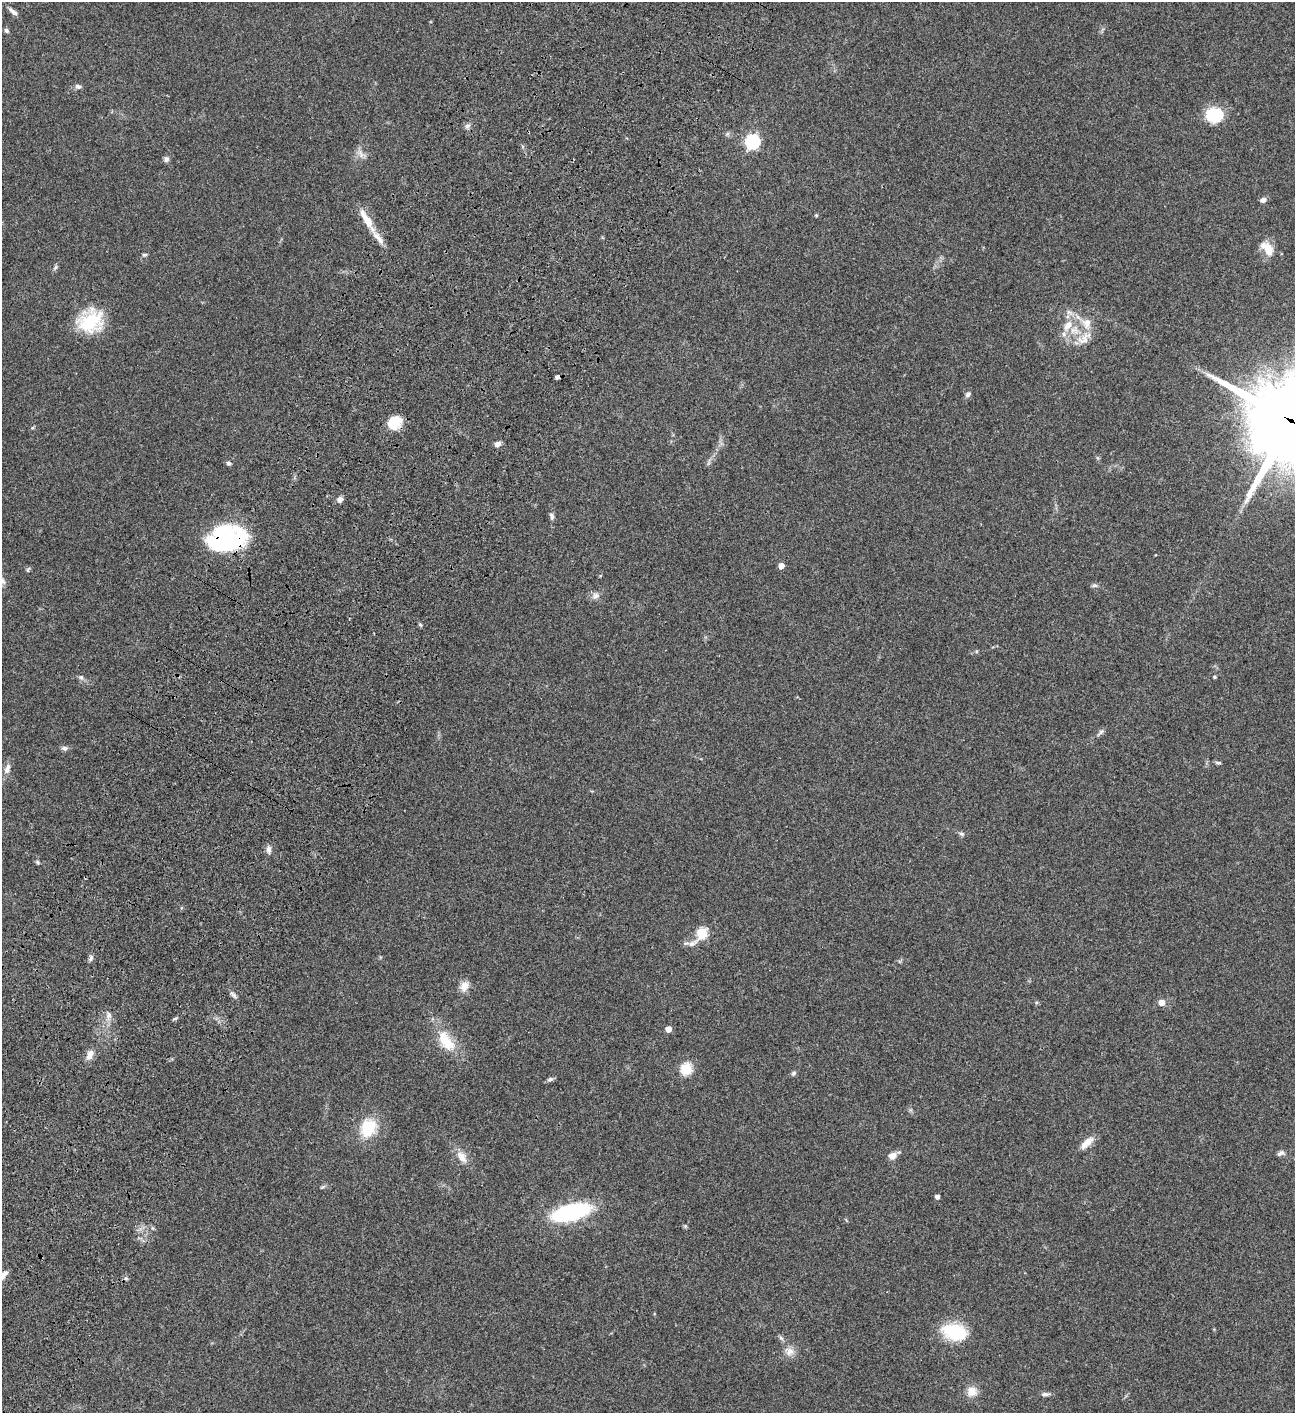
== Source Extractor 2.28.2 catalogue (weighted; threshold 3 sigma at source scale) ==
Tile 7 of 4 x 4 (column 3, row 2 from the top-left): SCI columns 3091-4383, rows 3023-4433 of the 6050 x 6048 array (HDU 1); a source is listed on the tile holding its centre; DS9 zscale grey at full resolution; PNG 1297 x 1415 px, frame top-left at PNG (2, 2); no overlay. Shown black and unused: <1% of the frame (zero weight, under 3 of 4 exposures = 13% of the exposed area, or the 3 px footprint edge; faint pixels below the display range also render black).
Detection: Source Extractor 2.28.2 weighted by HDU 2 'WHT'; one run over the whole footprint, this tile lists its part. Background 0.0652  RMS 0.0059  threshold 0.0264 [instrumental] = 3 sigma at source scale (4.5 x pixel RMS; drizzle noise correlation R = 1.50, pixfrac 1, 0.05/0.05 arcsec/px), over >= 5 px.
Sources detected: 70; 1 inside a brighter object's white glare — not listed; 4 inside a brighter listed object's ellipse — not listed separately; the other 65 listed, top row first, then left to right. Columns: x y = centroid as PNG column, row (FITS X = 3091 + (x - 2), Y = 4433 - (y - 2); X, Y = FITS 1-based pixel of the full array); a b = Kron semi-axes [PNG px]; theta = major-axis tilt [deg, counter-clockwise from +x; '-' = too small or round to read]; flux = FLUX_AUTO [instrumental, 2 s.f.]
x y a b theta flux
13 11 13 5 -39 2.2
6 30 6 5 - 1.2
78 87 8 6 -20 1.6
1214 115 19 15 -1 18
467 126 8 5 31 1.3
752 141 6 6 - 100
361 154 13 6 -70 2.7
166 159 7 6 - 1.7
1263 200 7 6 - 2
816 216 4 4 - 0.65
366 219 32 9 -58 9.7
1267 247 20 9 -21 6.1
144 255 7 4 5 0.82
55 268 9 4 62 1.1
91 321 30 24 30 25
1068 325 19 10 57 7.8
1084 338 24 12 40 7.6
557 377 4 3 - 11
968 394 7 6 - 1.6
1291 421 30 27 -39 6300
394 423 15 12 51 12
498 444 8 6 23 2.1
229 463 6 5 - 1.1
340 500 8 7 - 1.9
552 516 10 5 -77 1.5
224 536 41 24 -13 60
781 566 5 4 - 4
1095 585 7 5 0 1.2
595 596 10 7 62 2.3
420 625 6 4 -44 0.75
81 677 8 6 -74 1.4
1215 677 4 4 - 0.63
1101 732 11 5 42 1.4
65 748 7 6 - 1.6
1218 763 8 4 -7 0.92
7 769 13 7 67 3.2
961 834 8 5 -20 1.1
269 849 10 7 -89 2.1
37 862 6 5 - 0.76
702 933 10 5 44 39
91 958 9 5 68 1.4
464 986 14 10 71 4.3
234 996 9 4 -48 1.4
1162 1002 5 5 - 5.1
108 1015 9 7 -82 2.3
175 1019 6 4 20 0.79
669 1029 5 5 - 4
446 1041 35 17 -55 15
90 1054 13 8 63 3.8
686 1069 6 5 - 40
794 1073 7 5 34 1.1
550 1079 10 5 18 1.2
368 1128 23 17 60 18
1087 1143 21 8 43 4.8
1281 1153 10 6 24 1.6
893 1155 11 9 34 3.4
462 1157 18 10 -55 5.4
937 1197 4 4 - 1.9
571 1212 28 11 14 77
685 1226 6 5 - 0.68
955 1332 23 15 -18 28
781 1338 8 4 -44 1.1
789 1351 14 11 -22 4.3
972 1391 14 12 -88 5.3
1045 1394 12 5 -2 1.7
Overlapping masked pixels (flux is a lower limit): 4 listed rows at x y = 557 377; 1291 421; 394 423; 224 536
Isophote crosses this tile's border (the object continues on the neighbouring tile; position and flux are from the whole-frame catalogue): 1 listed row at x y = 1291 421